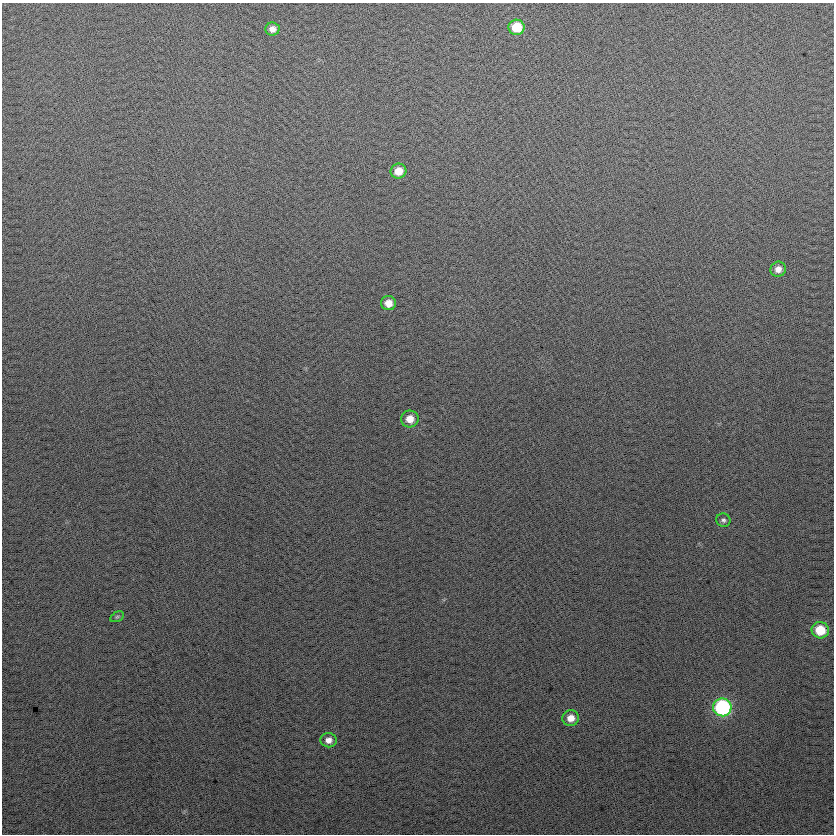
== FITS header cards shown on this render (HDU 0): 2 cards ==
NAXIS1  =                  832
NAXIS2  =                  832

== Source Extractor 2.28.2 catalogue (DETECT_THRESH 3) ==
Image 832 x 832 px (HDU 0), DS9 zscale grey, 1 PNG px = 1 image px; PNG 836 x 836 px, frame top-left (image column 1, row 832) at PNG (2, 3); each listed source drawn as its Kron ellipse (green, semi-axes under 4 px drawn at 4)
Background 22.9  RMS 14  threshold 42.5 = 3 sigma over >= 5 px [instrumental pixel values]
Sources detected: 12; all 12 listed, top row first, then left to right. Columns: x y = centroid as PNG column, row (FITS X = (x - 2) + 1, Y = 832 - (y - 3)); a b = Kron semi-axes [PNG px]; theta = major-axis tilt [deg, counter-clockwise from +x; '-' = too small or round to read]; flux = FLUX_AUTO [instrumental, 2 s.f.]
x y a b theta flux
517 27 8 7 - 30000
272 29 7 6 - 5900
398 171 8 7 - 13000
778 269 8 7 - 6400
388 303 7 7 - 9700
410 419 8 8 - 12000
723 520 7 6 - 2500
117 617 7 4 29 1500
820 630 9 8 - 27000
722 707 9 9 - 140000
571 718 8 8 - 9200
328 740 8 7 - 5900